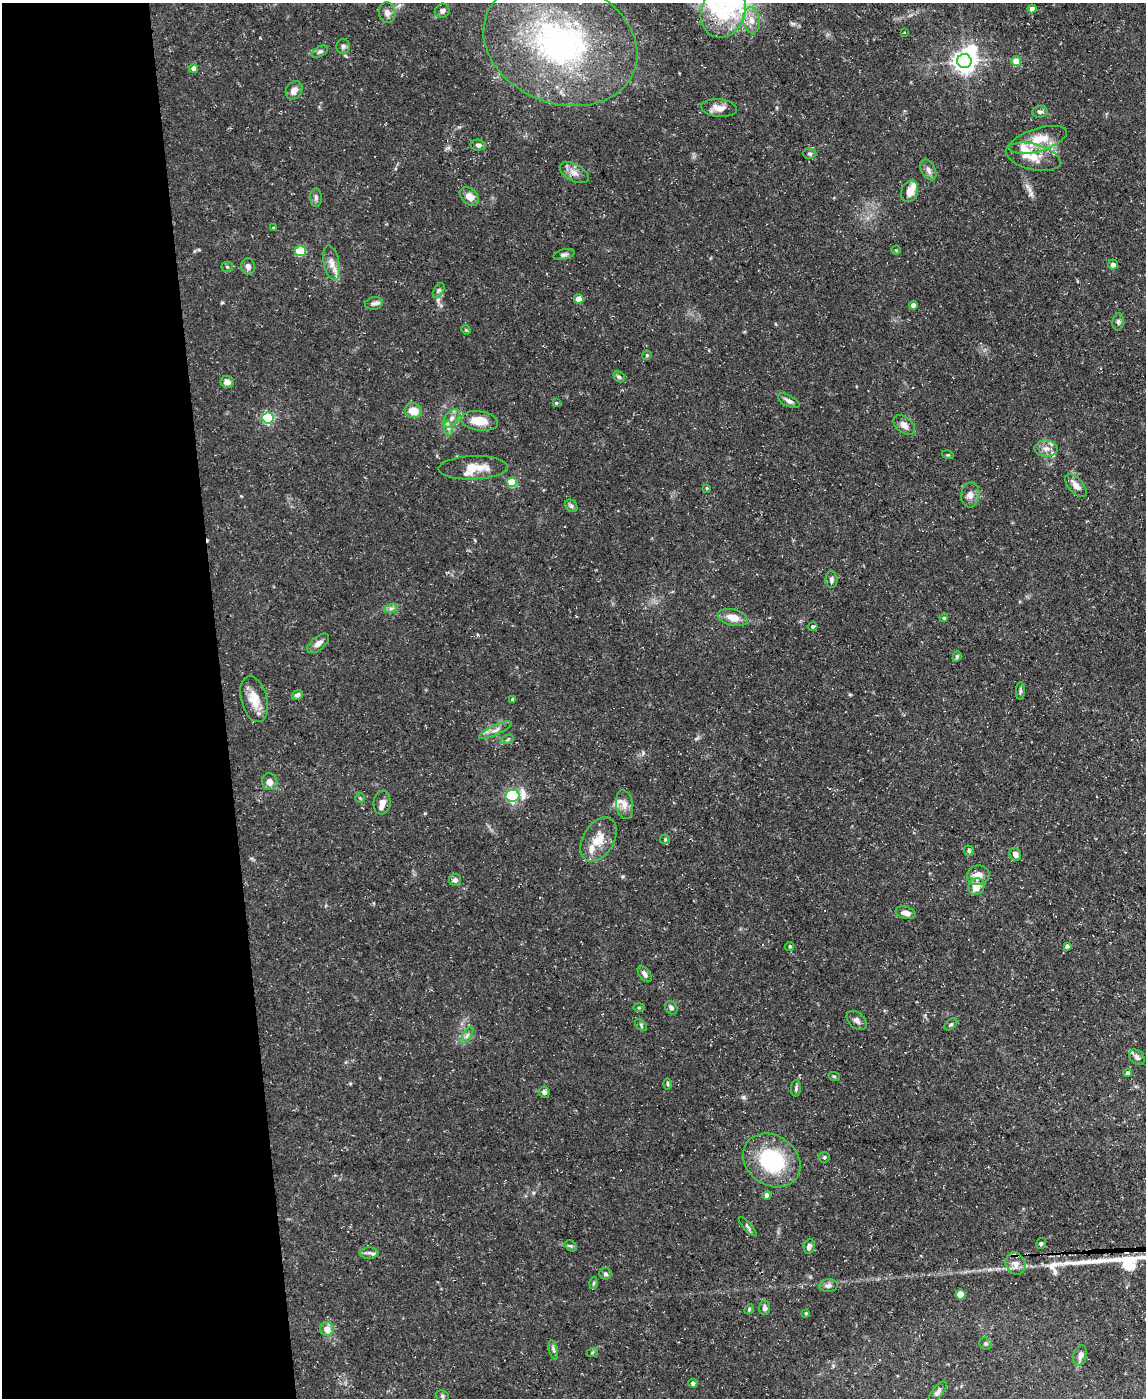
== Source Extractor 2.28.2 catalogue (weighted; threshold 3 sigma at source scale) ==
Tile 5 of 4 x 3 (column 1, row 2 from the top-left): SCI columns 1-1144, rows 1523-2918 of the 4575 x 4549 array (HDU 1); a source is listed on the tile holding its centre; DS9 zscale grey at full resolution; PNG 1148 x 1400 px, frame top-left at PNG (2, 3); each listed source drawn as its Kron ellipse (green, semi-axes under 4 px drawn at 4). Shown black and unused: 19% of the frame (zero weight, under 3 of 5 exposures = <1% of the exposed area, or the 3 px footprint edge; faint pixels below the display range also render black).
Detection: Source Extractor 2.28.2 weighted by HDU 2 'WHT'; one run over the whole footprint, this tile lists its part. Background 0.0884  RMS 0.0046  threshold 0.0208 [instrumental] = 3 sigma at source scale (4.5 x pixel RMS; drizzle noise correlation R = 1.50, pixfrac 1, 0.05/0.05 arcsec/px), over >= 5 px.
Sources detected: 131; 1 inside a brighter object's white glare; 1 long thin detection or spike segment (spike, bleed or trail) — neither listed nor drawn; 7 inside a brighter listed object's ellipse — not listed separately; the other 122 listed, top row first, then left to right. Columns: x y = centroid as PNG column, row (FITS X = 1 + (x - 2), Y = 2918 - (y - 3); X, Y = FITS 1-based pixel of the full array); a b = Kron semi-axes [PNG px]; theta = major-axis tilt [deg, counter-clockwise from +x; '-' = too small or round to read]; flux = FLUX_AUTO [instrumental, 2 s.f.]
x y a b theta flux
1032 9 4 4 - 2.7
442 11 7 7 - 1.7
723 12 27 22 68 22
387 13 10 8 -84 2.5
751 20 13 8 -81 4.2
904 33 3 2 - 0.56
560 43 79 60 -21 140
343 46 7 6 - 1.2
320 52 9 5 27 1.1
964 61 7 7 - 340
1016 61 5 4 - 9.5
194 68 4 4 - 3
294 90 9 8 - 2.7
719 108 18 9 -5 4.1
1040 112 8 6 3 1.4
1038 140 30 11 17 10
478 145 7 5 -7 1.2
810 154 7 5 -2 0.88
1033 157 28 13 -14 9.4
928 170 11 7 -61 2.1
574 173 16 8 -28 3.5
910 191 11 8 69 4.7
469 196 11 7 -42 3.8
316 198 9 6 -88 1.2
274 228 3 3 - 0.88
896 250 4 4 - 0.5
301 251 5 5 - 23
564 255 11 5 15 1.2
332 263 17 7 -77 4
1113 265 5 4 - 2.2
248 266 8 7 - 1.8
227 267 5 5 - 0.64
439 290 8 4 59 1
579 299 5 4 - 6
374 303 9 6 8 1.4
913 305 4 4 - 2.6
1118 322 9 5 82 1.1
466 330 5 4 - 0.57
647 355 5 3 - 0.45
619 377 6 4 -42 0.78
227 382 6 6 - 2.4
789 401 12 5 -28 1.8
556 403 4 4 - 0.49
413 411 9 7 -15 6.5
268 418 5 5 - 53
451 418 10 6 53 2.6
479 421 19 9 -8 9.3
904 425 12 8 -40 2.7
448 428 7 4 -89 1.4
1046 449 11 8 -3 3
948 455 6 3 -16 0.51
473 468 35 11 2 8.9
512 482 5 5 - 16
1076 486 14 7 -48 3.7
707 488 4 3 - 0.42
970 495 12 9 86 2.9
571 506 7 5 -45 0.98
832 580 8 6 -89 1.4
391 608 7 4 19 1.1
733 618 15 8 -13 5.4
944 618 4 3 - 0.5
813 627 5 4 - 0.85
318 643 13 6 39 2.7
957 657 5 4 - 0.6
1020 691 9 4 90 0.86
297 695 6 5 - 1.4
254 699 23 13 -75 8.2
513 699 4 3 - 1.3
496 730 17 5 25 2.5
507 740 6 4 19 0.69
270 782 8 7 - 2.9
512 796 7 6 - 80
360 798 5 5 - 0.59
382 802 12 8 83 3.2
624 804 15 8 -80 3.3
598 839 24 15 58 8.6
665 839 5 5 - 0.62
969 851 5 4 - 0.81
1015 854 6 5 - 2.6
978 875 11 10 - 4.5
455 880 6 6 - 1.8
976 886 9 7 49 6
905 913 10 6 -15 2.5
790 946 4 4 - 0.65
1067 946 4 4 - 0.88
645 974 9 5 -55 1.8
639 1008 5 3 - 0.48
671 1008 7 5 -50 1.4
857 1020 12 7 -41 1.9
951 1024 7 4 39 0.74
641 1025 7 4 -47 0.74
467 1035 10 4 57 1.4
1137 1057 9 6 -45 1.8
1128 1073 4 4 - 1.6
834 1076 6 3 -19 0.49
668 1084 6 3 -89 0.55
796 1088 8 5 88 0.96
544 1092 6 5 - 1.3
824 1157 5 5 - 0.78
772 1160 31 25 -35 36
767 1195 4 4 - 2.8
748 1227 12 4 -48 1
1041 1243 6 5 - 0.77
571 1246 6 5 - 0.83
809 1246 7 5 79 1.9
369 1253 9 5 0 1.5
1016 1264 11 9 -63 3.6
605 1274 6 6 - 1.1
593 1283 6 4 87 0.6
828 1286 9 6 4 1.7
960 1294 5 5 - 7.8
765 1308 7 5 -87 1.5
749 1309 5 4 - 0.58
806 1313 3 3 - 0.55
327 1329 7 7 - 4.2
985 1343 6 6 - 0.89
553 1350 10 4 -76 0.98
592 1353 6 3 20 0.51
1080 1355 10 6 77 2.3
693 1383 4 4 - 1.8
938 1392 13 5 51 1.6
442 1396 7 5 -24 0.86
Unlisted compact peaks at least as high as the median listed source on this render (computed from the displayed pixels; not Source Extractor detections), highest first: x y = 1055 1272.